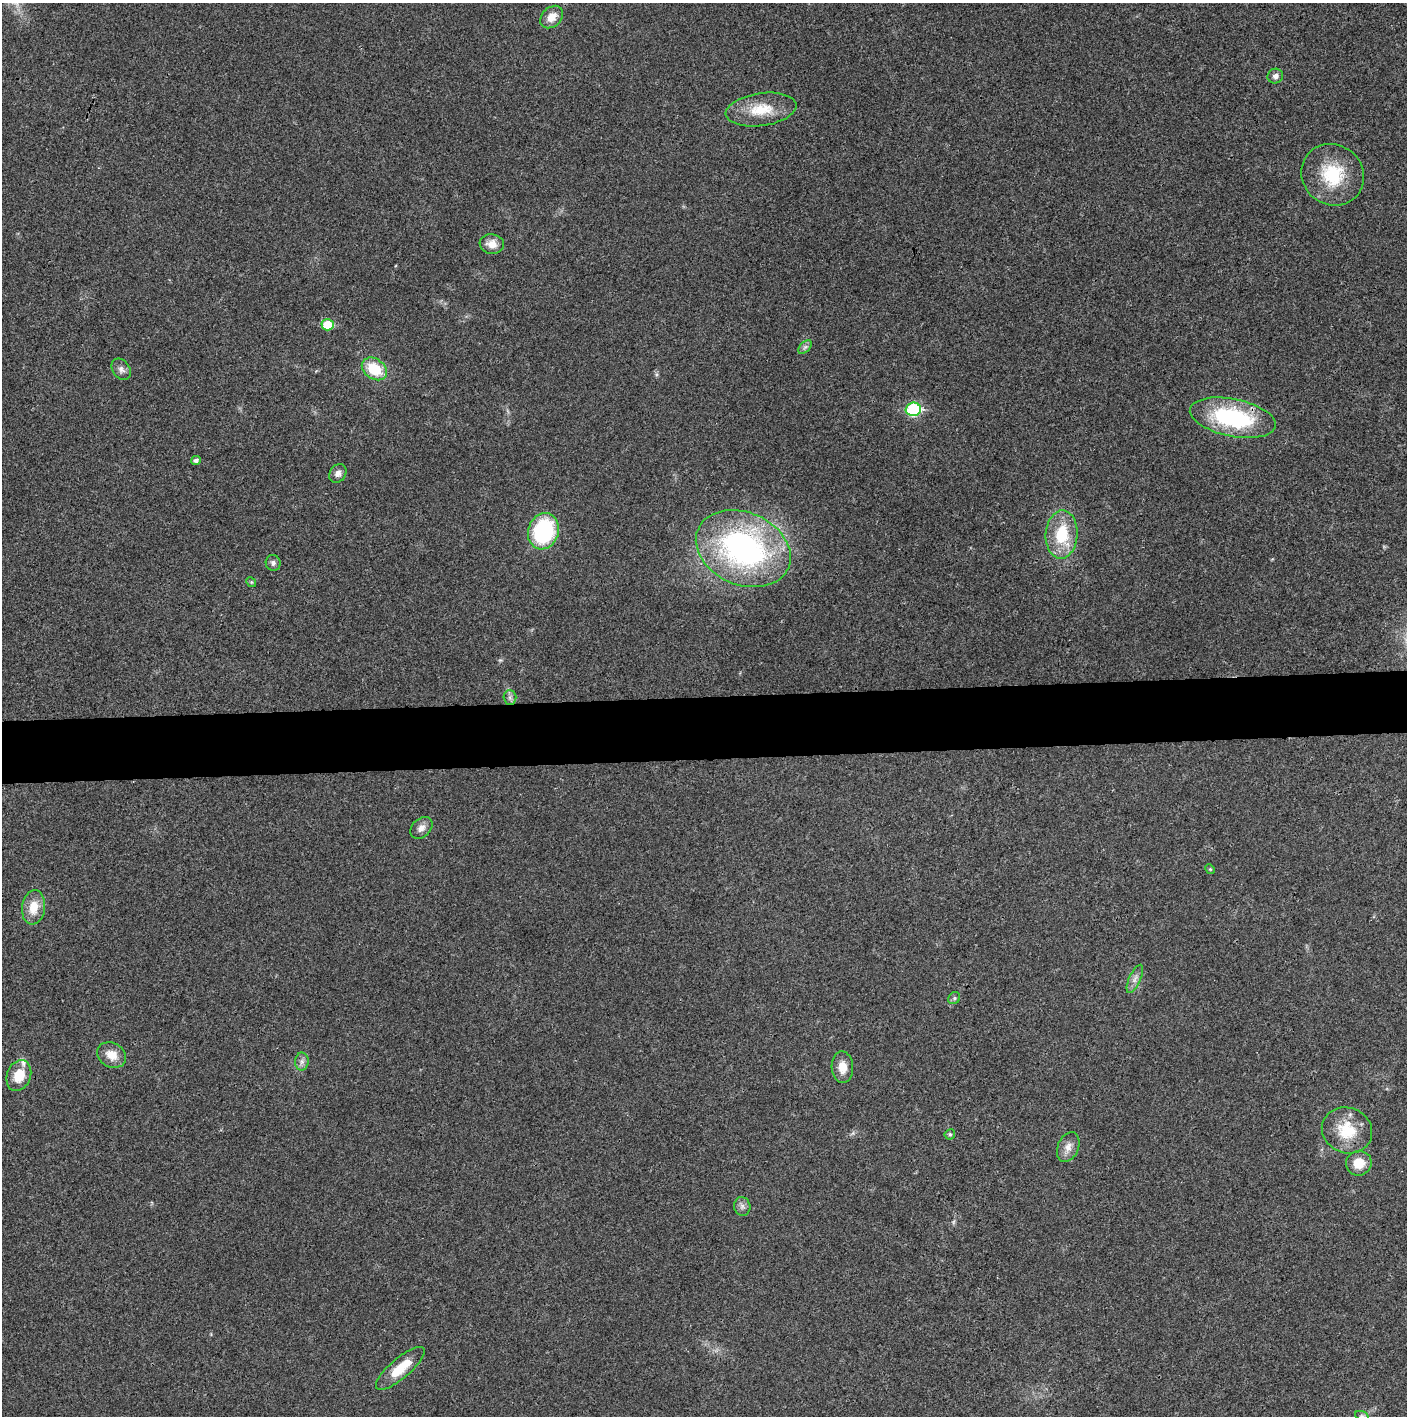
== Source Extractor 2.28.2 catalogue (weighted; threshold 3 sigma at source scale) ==
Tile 5 of 3 x 3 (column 2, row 2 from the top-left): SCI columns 1409-2813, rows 1416-2829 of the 4220 x 4243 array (HDU 1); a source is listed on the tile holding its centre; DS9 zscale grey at full resolution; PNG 1409 x 1418 px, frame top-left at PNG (2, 3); each listed source drawn as its Kron ellipse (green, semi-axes under 4 px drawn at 4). Shown black and unused: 4% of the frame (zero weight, under 3 of 4 exposures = <1% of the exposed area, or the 3 px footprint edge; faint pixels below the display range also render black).
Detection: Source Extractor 2.28.2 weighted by HDU 2 'WHT'; one run over the whole footprint, this tile lists its part. Background 0.0195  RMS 0.0041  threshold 0.0185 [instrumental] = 3 sigma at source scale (4.5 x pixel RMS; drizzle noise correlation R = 1.50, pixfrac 1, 0.05/0.05 arcsec/px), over >= 5 px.
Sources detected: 36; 1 inside a brighter listed object's ellipse — not listed separately; the other 35 listed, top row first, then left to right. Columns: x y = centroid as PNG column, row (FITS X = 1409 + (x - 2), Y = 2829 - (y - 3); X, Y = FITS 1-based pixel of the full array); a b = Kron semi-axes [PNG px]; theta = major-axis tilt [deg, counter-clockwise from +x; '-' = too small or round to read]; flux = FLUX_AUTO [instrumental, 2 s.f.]
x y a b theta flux
552 17 13 9 43 4.8
1275 76 8 7 - 1.8
761 110 35 16 8 13
1333 175 32 30 -40 23
492 244 12 9 -8 4.1
328 325 6 5 - 11
805 347 8 5 44 1.1
121 369 11 8 -55 2
374 369 14 10 -35 13
913 409 7 6 - 44
1233 418 44 18 -11 47
196 460 5 4 - 1.3
338 473 10 8 55 2
543 531 18 15 71 40
1062 535 24 16 86 18
743 549 49 36 -23 110
273 563 8 7 - 1.3
251 582 5 4 - 0.52
510 697 7 6 - 1.3
421 828 13 9 43 2.5
1210 869 5 4 - 0.47
33 907 17 11 82 7.3
1135 979 15 5 66 2.3
954 998 6 5 - 0.83
111 1055 15 12 -29 5.2
302 1062 9 7 89 1.7
842 1067 16 10 -86 4.9
19 1075 16 12 69 8.8
1347 1130 25 22 -23 15
950 1134 5 5 - 0.76
1068 1147 16 10 67 3.4
1359 1163 13 12 - 7.1
742 1206 9 8 - 1.7
400 1368 31 10 40 11
1362 1416 7 4 -18 0.78
Overlapping masked pixels (flux is a lower limit): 1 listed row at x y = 1233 418